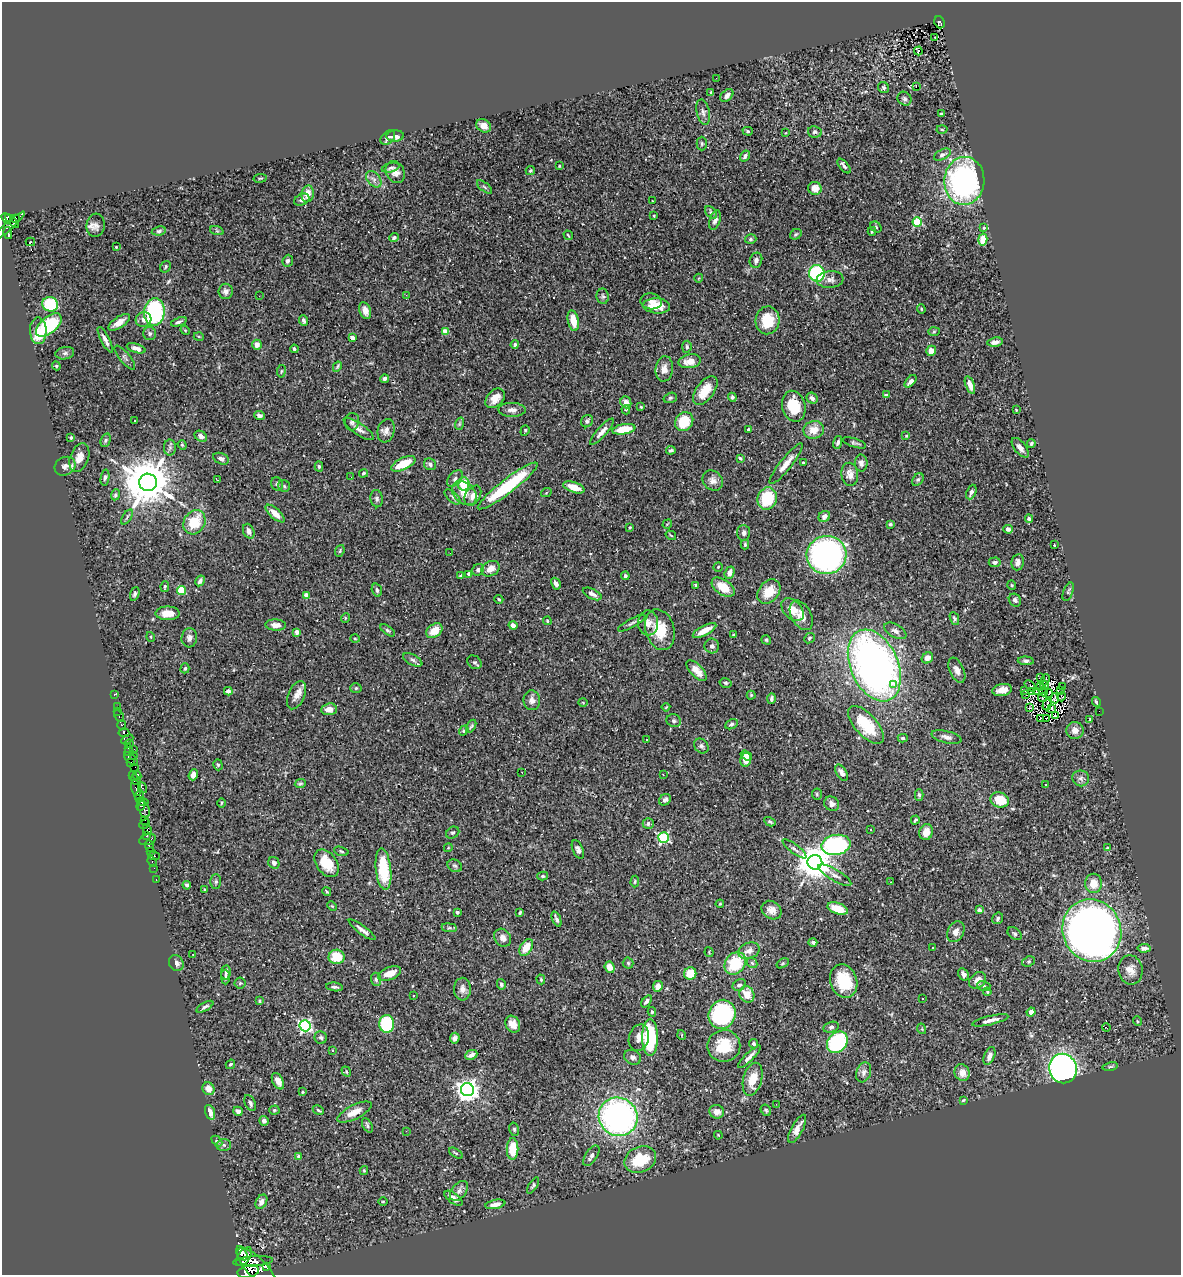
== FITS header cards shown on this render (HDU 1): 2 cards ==
NAXIS1  =                 1179
NAXIS2  =                 1273

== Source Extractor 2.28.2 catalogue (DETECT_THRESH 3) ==
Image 1179 x 1273 px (HDU 1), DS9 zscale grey, 1 PNG px = 1 image px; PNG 1183 x 1277 px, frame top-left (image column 1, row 1273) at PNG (2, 2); each listed source drawn as its Kron ellipse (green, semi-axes under 4 px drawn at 4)
Background 0.349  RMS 0.014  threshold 0.0426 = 3 sigma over >= 5 px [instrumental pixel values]
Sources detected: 497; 2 with non-positive FLUX_AUTO (blend fragments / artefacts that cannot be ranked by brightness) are neither listed nor drawn; the other 495 listed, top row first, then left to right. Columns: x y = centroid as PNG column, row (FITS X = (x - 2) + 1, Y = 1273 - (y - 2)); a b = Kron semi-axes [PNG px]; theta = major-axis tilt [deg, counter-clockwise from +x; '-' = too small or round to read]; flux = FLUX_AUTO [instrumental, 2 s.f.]
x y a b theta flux
939 22 6 5 - 32
935 37 3 2 - 0.91
918 51 4 3 - 4
716 78 2 2 - 1.9
916 86 3 2 - 13
884 88 6 5 - 2.2
711 92 4 4 - 0.87
727 95 8 5 46 4
904 99 7 6 - 2.3
703 112 13 6 -77 3.8
941 114 3 3 - 1.1
484 126 8 6 -34 9.3
942 129 5 3 - 0.92
748 131 5 4 - 1.5
815 132 7 5 -12 2.5
785 133 3 2 - 0.63
395 136 9 5 4 3.9
388 137 8 6 44 3.7
702 143 7 5 90 1.5
942 155 9 5 27 2.9
745 156 6 4 58 2.8
559 166 3 2 - 0.8
844 166 9 4 -50 2.1
391 168 9 4 15 2
530 171 4 4 - 1.3
395 172 11 9 -65 5.9
260 178 7 3 8 1.2
374 179 9 6 -50 3.8
964 181 24 20 86 200
484 187 9 3 -40 1.3
815 188 7 6 - 7.1
307 194 8 6 80 9.3
302 200 8 5 25 3.4
652 201 2 2 - 0.57
711 212 7 5 -48 2.1
654 216 3 2 - 0.9
6 218 6 4 -49 530
16 218 3 3 - 1100
715 220 10 5 73 4.4
12 221 9 4 -45 350
917 222 5 4 - 66
96 225 12 9 85 5
8 227 22 4 42 270
876 227 6 5 - 1.5
984 228 3 3 - 0.86
159 231 7 4 9 1.9
217 231 7 4 -18 1.5
872 231 4 3 - 1.1
8 233 6 4 -79 160
796 234 6 5 - 1.5
568 235 5 2 - 0.94
394 238 5 4 - 2.1
751 239 6 4 16 1.7
983 239 6 4 76 17
30 242 4 2 - 1.3
116 247 2 2 - 0.71
756 260 8 6 70 3.1
288 261 6 5 - 2.6
166 267 6 5 - 1.7
817 273 8 8 - 110
699 278 4 3 - 0.72
830 279 13 8 5 6
226 291 7 7 - 3.7
406 295 3 2 - 1.7
259 296 2 2 - 1.2
603 296 8 6 -82 2.2
651 301 11 8 -10 4.8
50 304 8 7 - 39
657 306 13 7 -4 15
921 309 4 4 - 1
365 311 9 5 -71 5.5
154 312 14 10 83 110
143 320 8 7 - 5.1
768 320 14 12 87 28
303 321 5 3 - 2.1
573 321 10 5 -78 16
119 322 12 5 34 7.5
179 322 8 3 21 2.4
49 325 15 8 41 69
185 330 5 4 - 0.91
38 331 13 8 -89 17
445 332 4 4 - 17
934 332 6 4 2 1.2
150 334 6 6 - 2.3
199 337 5 3 - 0.97
352 338 4 4 - 6.4
105 340 14 4 -62 4.7
995 342 8 4 8 4.5
257 345 5 4 - 5
515 345 4 4 - 2.2
687 347 6 4 84 2
136 348 9 4 -17 4.2
294 349 4 3 - 1.7
931 351 5 5 - 8.6
65 353 9 6 10 3
125 358 15 5 -51 2.3
690 361 11 7 10 11
56 366 4 4 - 1.3
337 367 5 3 - 1.5
664 369 13 8 85 7
281 371 6 3 81 0.94
385 379 4 4 - 3.3
910 381 7 4 48 4.3
970 385 9 4 -69 7
705 390 17 8 54 17
886 395 4 3 - 1.5
732 397 4 4 - 1.9
495 398 11 8 46 8.9
670 398 7 5 17 1.6
812 398 6 5 - 3.6
626 402 6 5 - 5.9
794 406 16 11 -75 29
641 407 4 4 - 0.82
512 410 14 7 0 5.4
626 410 4 4 - 1.2
1016 410 3 2 - 0.9
259 416 5 4 - 2.9
134 421 3 2 - 1.1
587 421 6 5 - 2.5
352 422 9 7 78 2.9
684 422 10 8 52 27
459 424 6 4 71 1.4
359 429 18 6 -34 5.7
624 429 12 5 10 23
748 429 3 3 - 0.86
814 430 10 9 - 12
386 431 12 8 74 5.4
525 431 5 2 - 1
602 432 17 5 48 5.8
201 436 7 5 -32 3.9
906 436 4 3 - 0.99
71 438 4 3 - 1.8
106 440 7 5 74 1.6
838 442 7 4 73 2.8
854 443 12 4 -17 2
1031 443 4 3 - 2
182 445 5 4 - 1.2
170 447 8 6 90 2.5
1020 448 12 5 -52 5.5
671 450 5 3 - 1.7
79 458 15 9 69 9.8
740 458 4 3 - 1.2
221 459 8 5 -22 3.4
803 463 3 2 - 1.1
861 463 8 6 -88 3.5
403 464 13 6 26 20
430 464 6 5 - 3
786 464 25 6 52 8.9
65 466 11 9 30 4.9
319 466 5 4 - 1.6
363 473 4 4 - 1.5
850 474 12 8 -82 7
351 477 2 2 - 1.7
105 478 8 4 79 2.1
455 479 10 6 49 3.2
218 480 3 2 - 1.5
918 480 7 5 48 1.8
713 481 11 9 -42 5.6
148 482 9 8 - 5200
277 484 7 6 - 3.1
464 484 6 6 - 23
284 486 6 5 - 1.8
508 486 37 7 37 73
574 487 11 5 -19 15
971 492 7 4 68 3.7
464 493 14 10 -44 11
546 493 5 3 - 0.73
115 495 5 4 - 1.7
473 496 11 7 59 6.2
452 497 9 5 -43 2.5
767 498 11 9 74 40
377 499 8 6 -82 2.7
275 513 12 5 -42 9.8
824 516 6 5 - 4.7
127 517 8 3 59 1.5
1029 519 4 4 - 2.4
194 522 13 10 57 28
667 524 5 3 - 0.76
890 524 3 3 - 1.5
630 527 4 3 - 0.98
1008 529 5 4 - 3.3
249 531 8 5 -67 4.2
744 533 8 6 -86 3
671 535 5 4 - 1
745 544 5 4 - 1.7
1054 545 3 2 - 0.69
340 551 6 4 70 1.4
450 553 2 2 - 1.7
826 555 20 19 - 300
995 562 6 5 - 2.6
1018 562 8 6 81 4.8
718 567 4 4 - 1.3
490 569 9 7 27 8.3
478 570 6 5 - 3.7
730 573 6 4 68 5.5
469 574 4 3 - 6.3
461 576 4 3 - 1.5
625 576 4 4 - 1.9
200 581 6 4 60 3.2
556 584 6 4 -61 2.9
696 585 3 3 - 1.4
1012 585 5 4 - 1
165 587 5 3 - 1.4
723 587 13 7 -35 16
377 590 7 5 -73 2.3
181 591 4 4 - 43
769 592 13 10 51 18
1068 592 10 5 70 1.7
135 594 7 4 70 2
592 594 10 5 -26 4.1
307 595 4 4 - 12
499 599 4 3 - 1.3
1015 600 7 5 -51 2.7
793 610 13 9 -47 10
168 613 12 7 0 12
801 615 16 10 -61 8.6
345 618 5 3 - 0.82
954 618 7 4 -67 1.6
547 621 4 3 - 1.1
632 623 15 4 29 2.8
648 623 12 10 -88 8.4
276 625 10 5 -2 5.9
513 625 4 4 - 5.7
388 630 8 4 -35 1.9
660 630 21 14 -73 26
704 630 13 4 28 12
434 631 9 6 36 15
895 631 12 6 -29 4
297 632 4 3 - 7
733 635 3 3 - 1.2
151 637 5 3 - 0.76
189 638 9 8 - 4.2
809 638 6 4 41 1.5
355 639 5 3 - 0.86
766 640 5 4 - 1.8
712 646 7 7 - 3.4
927 658 6 5 - 4.6
413 660 10 5 -29 2.6
1026 661 8 4 -3 2.2
475 662 8 6 -38 2.2
874 665 38 23 -66 520
185 668 5 4 - 1.6
957 670 13 7 -66 4.9
697 671 13 6 -45 8.1
1040 678 3 2 - 0.91
1045 680 6 2 67 0.54
726 683 6 4 -14 1.6
894 685 3 3 - 3.6
1030 686 7 2 -46 1.5
1040 686 3 2 - 1.2
1045 686 4 2 - 0.66
1062 687 3 2 - 1.3
356 688 6 5 - 1.8
1002 690 10 6 10 7.1
228 691 4 4 - 3
1025 691 3 2 - 1.3
1036 691 3 2 - 1.1
1061 691 2 2 - 0.79
1032 692 3 2 - 0.81
1044 692 4 2 - 0.59
1049 693 4 2 - 0.42
114 694 3 3 - 13
296 695 15 8 66 7.1
751 695 4 4 - 1.2
1026 695 3 2 - 1
1061 696 5 3 - 1.1
1042 697 4 2 - 0.18
1055 698 5 3 - 0.26
772 699 5 3 - 2.1
532 700 10 8 -84 5.6
583 702 5 3 - 0.8
1096 702 5 3 - 2
1047 705 5 2 - 0.91
117 706 2 2 - 10
666 707 4 2 - 0.87
1029 708 3 2 - 0.58
1052 708 3 2 - 1.2
329 709 8 6 5 7.2
118 711 2 2 - 5.3
1099 711 2 2 - 18
1055 715 3 2 - 0.82
119 716 6 3 -60 36
1040 719 4 2 - 0.77
1046 719 3 2 - 0.69
1090 719 3 3 - 0.85
674 721 7 6 - 2.5
732 724 7 4 26 2.1
122 725 4 3 - 130
866 725 23 11 -48 36
471 726 7 3 59 1.5
1075 730 8 8 - 6.1
464 731 5 4 - 1.4
124 733 5 3 - 520
947 737 15 6 -14 4.7
903 738 5 4 - 1.6
127 739 6 4 28 150
646 739 3 3 - 1.9
129 744 4 3 - 39
701 746 8 6 -48 2.4
129 748 3 2 - 37
133 750 3 2 - 13
128 751 4 2 - 41
133 756 4 3 - 160
746 756 6 4 -34 4
131 759 8 4 -41 150
746 760 7 5 79 8.8
131 762 3 3 - 360
218 765 6 4 -72 1.4
135 767 3 2 - 180
522 772 2 2 - 0.45
841 773 9 5 -58 4.2
137 775 5 4 - 350
193 775 5 4 - 6.3
663 775 3 2 - 4.5
133 776 5 3 - 190
1081 778 8 8 - 3.3
136 780 5 4 - 340
300 784 5 4 - 1.7
1046 785 3 3 - 5.8
136 788 8 5 -76 280
142 788 5 3 - 340
817 794 5 5 - 1.4
139 795 5 3 - 400
919 795 6 4 -88 1.6
665 800 6 5 - 2.9
1000 800 9 7 -20 24
142 802 6 4 -10 700
221 803 5 3 - 0.94
832 804 8 7 - 3.7
141 806 5 3 - 200
144 809 9 5 -74 320
145 820 3 2 - 56
915 820 4 3 - 1.5
770 822 6 3 -29 1.4
648 823 5 5 - 3.3
145 824 6 3 27 280
147 830 6 3 -56 460
870 830 3 2 - 1.6
926 832 8 6 76 10
453 833 7 5 32 1.8
147 835 3 3 - 420
664 837 5 5 - 110
147 839 8 5 15 66
836 845 15 10 12 160
149 846 6 3 -67 31
448 848 4 3 - 0.83
1107 848 3 2 - 0.53
578 849 10 5 -66 3.4
795 849 14 4 -37 3
150 851 3 2 - 23
341 851 7 4 -15 1.4
154 856 5 3 - 100
152 861 6 2 -70 20
815 862 7 7 - 2400
274 863 6 5 - 2.7
327 863 15 10 -53 28
455 866 7 5 -30 2.3
154 868 2 2 - 9.7
383 869 21 7 -84 41
835 875 19 5 -30 5.5
543 876 5 4 - 1.5
156 879 3 2 - 13
216 882 7 5 89 2.1
635 882 6 4 86 1.4
891 882 4 2 - 0.52
1094 883 9 8 - 12
187 885 4 3 - 1.9
204 890 4 3 - 1.2
327 892 5 3 - 0.96
720 904 4 3 - 0.89
332 906 5 3 - 0.97
838 909 10 5 -19 20
772 910 10 8 -35 7.3
979 910 4 3 - 5.1
457 912 3 3 - 2.2
520 913 4 2 - 1.2
998 918 6 5 - 1.7
557 919 8 3 -68 2.8
449 928 8 4 -7 1.8
362 930 16 4 -37 4.8
1092 931 31 29 -67 790
956 932 11 8 63 6.3
1015 934 8 5 -39 1.9
503 938 9 8 - 5.8
813 942 4 4 - 2.4
526 947 9 5 59 14
933 948 3 2 - 1.6
1144 948 6 4 5 3
749 951 11 8 23 7.4
709 952 5 3 - 0.9
193 955 3 2 - 0.82
337 957 8 7 - 22
1028 961 6 5 - 1.4
176 963 8 7 - 4.1
628 963 5 5 - 1.5
735 963 12 10 52 38
752 963 6 4 -47 1.5
783 963 6 4 32 1.2
610 967 6 5 - 7.9
1130 970 15 12 -79 8.8
226 972 7 5 83 1.9
390 973 12 6 20 9.9
690 973 6 6 - 20
963 974 6 5 - 4
225 977 7 3 -90 1.8
376 979 6 5 - 2.1
541 979 5 3 - 1.1
978 980 9 7 41 7.2
844 981 17 13 -70 38
240 983 5 5 - 1.4
501 984 5 4 - 1.9
739 985 7 5 35 3
658 986 5 4 - 8.5
984 986 7 5 -15 1.8
335 987 8 4 -7 1.8
462 989 11 8 88 6.5
987 992 4 3 - 0.99
747 994 8 7 - 14
414 995 3 3 - 1.7
922 999 2 2 - 0.7
259 1001 4 4 - 1.2
646 1001 7 4 56 1.9
205 1007 9 3 30 2.1
652 1012 5 4 - 1.5
1031 1012 4 4 - 4.8
722 1014 15 13 66 110
990 1020 19 4 13 6.4
1137 1021 5 3 - 0.87
387 1024 9 7 -87 65
513 1024 9 7 -61 7.8
305 1026 5 5 - 180
831 1027 8 5 14 2.3
1106 1028 4 2 - 5
922 1029 5 3 - 0.98
682 1035 5 3 - 0.75
650 1037 18 8 90 75
321 1038 6 6 - 2.2
455 1038 5 4 - 3
639 1038 13 10 74 6.5
837 1042 11 9 47 87
753 1044 5 4 - 2.3
724 1046 16 16 - 29
332 1050 4 2 - 0.62
471 1055 6 4 26 4.4
989 1056 9 5 67 5.1
632 1057 9 7 -26 3.8
749 1057 15 4 44 4.6
230 1064 5 3 - 1.1
1110 1066 8 4 9 1.4
1063 1068 15 13 -70 370
346 1071 5 4 - 1
864 1072 10 7 71 4.5
962 1073 8 7 - 9.4
753 1079 17 9 75 17
278 1081 9 5 -63 6.2
208 1089 6 5 - 7.7
467 1090 6 6 - 770
302 1092 4 3 - 0.9
963 1100 4 3 - 1
250 1103 8 5 -65 2.4
776 1104 2 2 - 1.4
274 1110 5 4 - 1.5
318 1110 6 3 -28 1.4
766 1110 6 5 - 1.5
238 1111 5 4 - 2.9
210 1112 7 4 -73 7.7
354 1112 19 7 26 10
717 1112 7 6 - 7.8
618 1117 20 19 - 300
264 1121 5 5 - 2.9
367 1125 8 4 -63 2
514 1129 7 5 -75 1.6
797 1129 15 5 62 7.6
406 1131 2 2 - 13
718 1135 4 3 - 0.77
217 1141 6 3 -44 1.2
224 1145 7 6 - 2.3
513 1149 11 6 90 27
456 1153 8 3 -33 1.1
591 1156 12 5 57 4.6
299 1157 4 3 - 4.9
640 1160 16 12 24 38
364 1170 4 4 - 1.1
533 1185 9 4 58 1.9
459 1191 11 7 53 4.3
453 1198 10 5 -36 4.9
261 1202 7 5 61 5.4
383 1202 5 3 - 0.9
495 1204 10 4 11 6.2
242 1253 7 5 -63 2300
244 1256 11 6 53 4000
253 1261 20 5 4 3000
266 1266 2 2 - 9800
257 1268 26 10 -46 3800
248 1272 11 6 12 2400
At the frame edge (FLAGS 8, measured only in part): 1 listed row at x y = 248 1272
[2 non-positive-flux detections neither listed nor drawn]